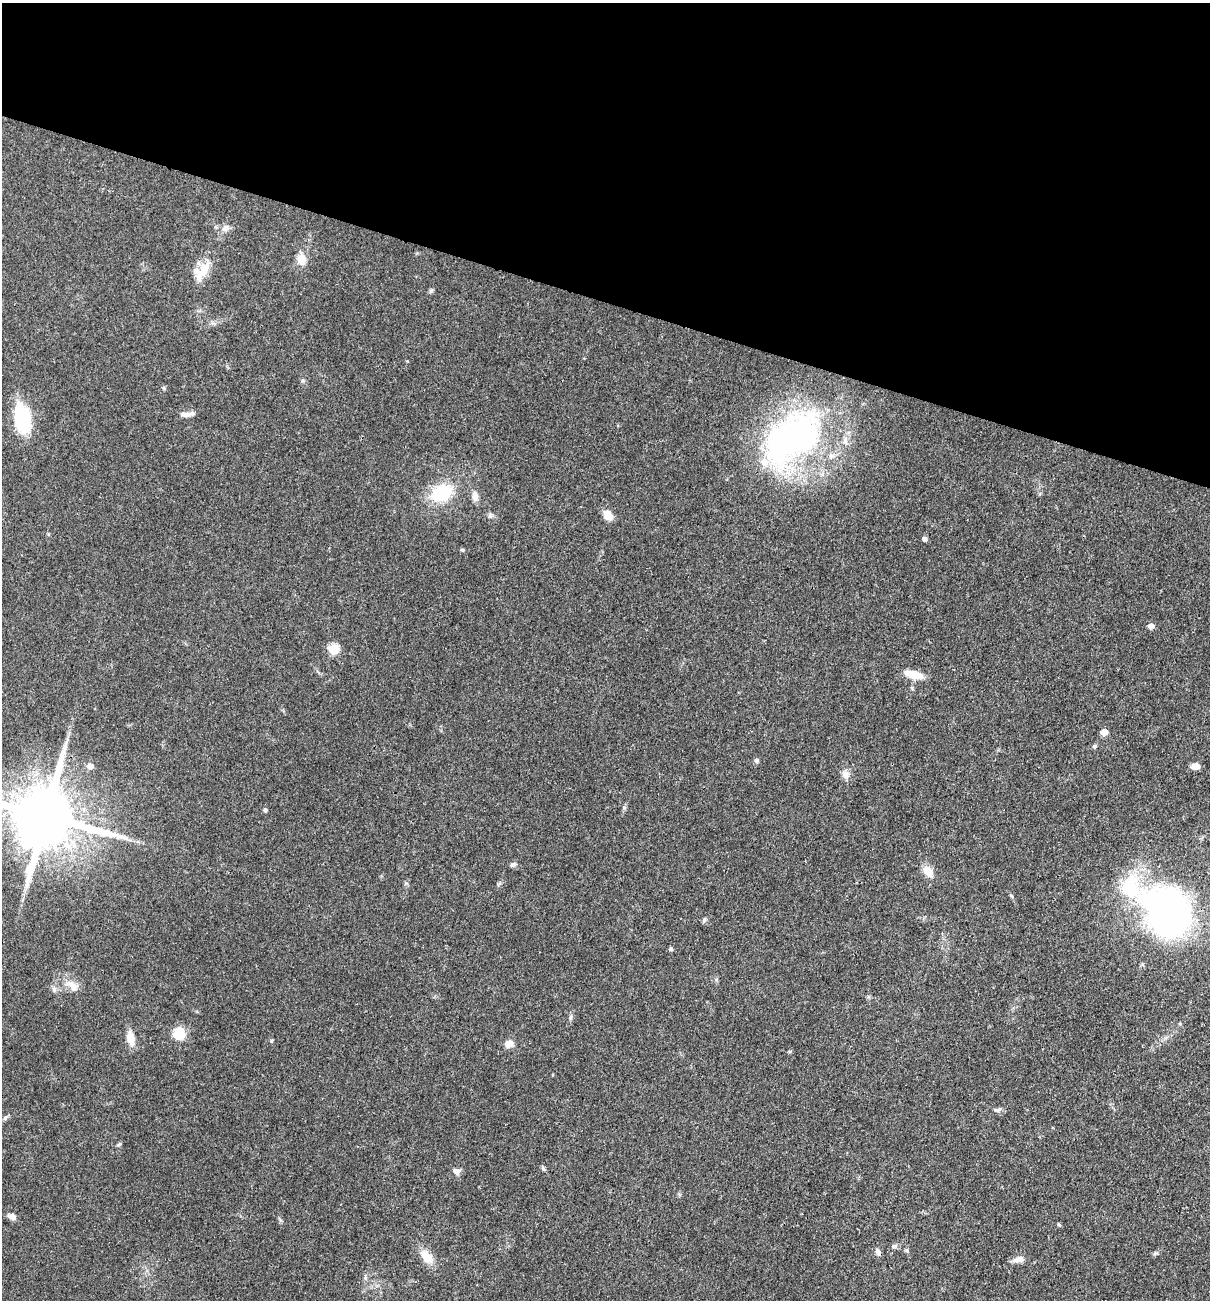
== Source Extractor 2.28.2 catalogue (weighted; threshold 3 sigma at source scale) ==
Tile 2 of 4 x 4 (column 2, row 1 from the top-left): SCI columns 1462-2669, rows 3896-5193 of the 5213 x 5194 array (HDU 1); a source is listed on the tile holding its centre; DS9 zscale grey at full resolution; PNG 1212 x 1302 px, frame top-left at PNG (2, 3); no overlay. Shown black and unused: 23% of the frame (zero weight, under 3 of 4 exposures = <1% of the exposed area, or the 3 px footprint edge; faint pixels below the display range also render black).
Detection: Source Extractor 2.28.2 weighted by HDU 2 'WHT'; one run over the whole footprint, this tile lists its part. Background 0.0969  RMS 0.006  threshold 0.0271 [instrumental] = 3 sigma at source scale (4.5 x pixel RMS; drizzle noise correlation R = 1.50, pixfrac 1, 0.05/0.05 arcsec/px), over >= 5 px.
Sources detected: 52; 1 inside a brighter object's white glare — not listed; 1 inside a brighter listed object's ellipse — not listed separately; the other 50 listed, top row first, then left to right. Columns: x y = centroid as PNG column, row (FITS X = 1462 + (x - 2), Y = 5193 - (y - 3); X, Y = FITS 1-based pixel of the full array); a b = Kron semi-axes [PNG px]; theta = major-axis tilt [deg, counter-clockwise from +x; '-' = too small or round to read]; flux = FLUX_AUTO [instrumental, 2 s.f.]
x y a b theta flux
225 228 10 9 - 3.3
301 260 13 10 -82 6.9
203 271 30 11 57 12
431 291 7 4 20 0.93
185 414 14 7 -3 3.3
23 419 28 15 -78 41
792 438 81 46 41 180
441 493 17 13 22 37
475 496 11 7 -88 4.1
608 515 11 9 -55 6.8
490 516 8 6 58 1.6
924 539 5 5 - 1.9
462 550 5 4 - 0.84
1151 626 5 5 - 4.3
334 649 6 5 - 28
914 675 21 8 -15 10
912 688 6 4 -71 0.77
1104 732 5 5 - 7.7
1095 746 6 5 - 1.1
756 760 6 6 - 1.3
90 766 5 5 - 5.2
1195 766 8 6 5 4.7
846 775 12 10 -84 3.7
265 810 5 4 - 1.1
45 816 21 16 -12 6200
513 865 9 6 19 1.6
928 871 16 10 -50 6.4
1130 890 27 21 -22 30
1011 896 6 4 -46 0.8
1167 911 45 34 -58 270
704 920 7 6 - 1.3
671 949 6 5 - 0.96
72 985 20 10 -39 6.7
54 989 8 6 -70 1.7
570 1017 8 3 71 1.1
179 1033 14 13 - 12
130 1038 16 9 -79 7.4
271 1040 6 3 71 0.67
509 1044 9 8 - 4.9
995 1110 8 5 -26 1.2
5 1118 8 5 62 1.4
543 1168 8 4 -55 1
456 1171 9 7 -20 3.1
13 1217 9 7 -32 2.7
1059 1225 6 4 -52 0.74
894 1246 10 5 15 1.5
907 1251 7 4 -62 1.1
878 1252 10 6 -66 2.5
426 1256 20 12 -54 8.8
1019 1259 13 7 12 4.5
Overlapping masked pixels (flux is a lower limit): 1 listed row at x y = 45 816
Isophote crosses this tile's border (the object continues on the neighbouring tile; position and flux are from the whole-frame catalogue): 1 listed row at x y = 45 816
Unlisted compact peaks at least as high as the median listed source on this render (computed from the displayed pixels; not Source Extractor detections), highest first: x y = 118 1145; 624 807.